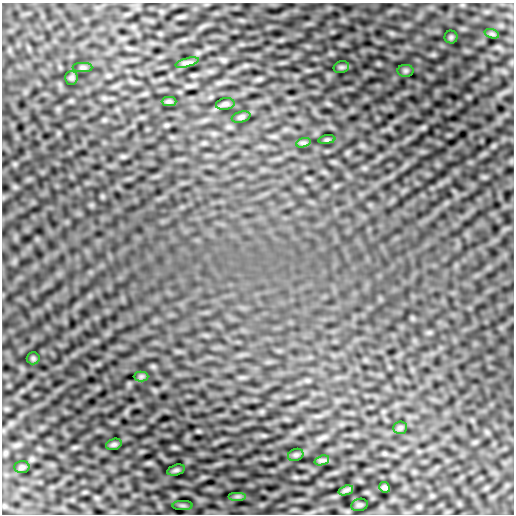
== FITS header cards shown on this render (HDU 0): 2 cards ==
NAXIS1  =                  512
NAXIS2  =                  512

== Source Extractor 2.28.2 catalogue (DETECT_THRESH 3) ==
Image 512 x 512 px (HDU 0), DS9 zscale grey, 1 PNG px = 1 image px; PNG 516 x 516 px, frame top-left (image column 1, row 512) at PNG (2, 3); each listed source drawn as its Kron ellipse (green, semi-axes under 4 px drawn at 4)
Background -0.00284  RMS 0.024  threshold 0.0722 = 3 sigma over >= 5 px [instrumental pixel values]
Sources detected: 25; all 25 listed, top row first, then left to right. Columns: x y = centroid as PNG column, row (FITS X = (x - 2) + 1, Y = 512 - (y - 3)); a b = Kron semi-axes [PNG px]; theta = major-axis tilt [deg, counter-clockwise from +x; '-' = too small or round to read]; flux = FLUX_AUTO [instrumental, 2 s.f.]
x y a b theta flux
492 34 7 4 -18 3.2
451 37 6 6 - 2.4
187 63 12 4 15 4.8
341 67 8 5 19 3.1
83 68 10 4 0 3.1
406 71 8 6 0 3
71 78 6 6 - 2.9
169 102 7 4 0 2.8
225 104 9 6 9 3.6
241 117 9 5 15 3.4
327 140 8 4 8 2.4
303 143 7 4 18 3.3
33 358 6 6 - 2.4
141 376 7 5 0 3
400 428 7 6 - 3.3
114 444 8 5 19 3.1
296 455 8 6 20 3.3
322 460 7 4 18 3.7
22 467 7 6 - 2.8
176 470 9 5 15 3.1
385 487 5 5 - 3.5
346 490 7 4 18 4
237 496 9 4 0 3.4
183 505 10 4 0 3.3
359 505 8 6 15 2.9